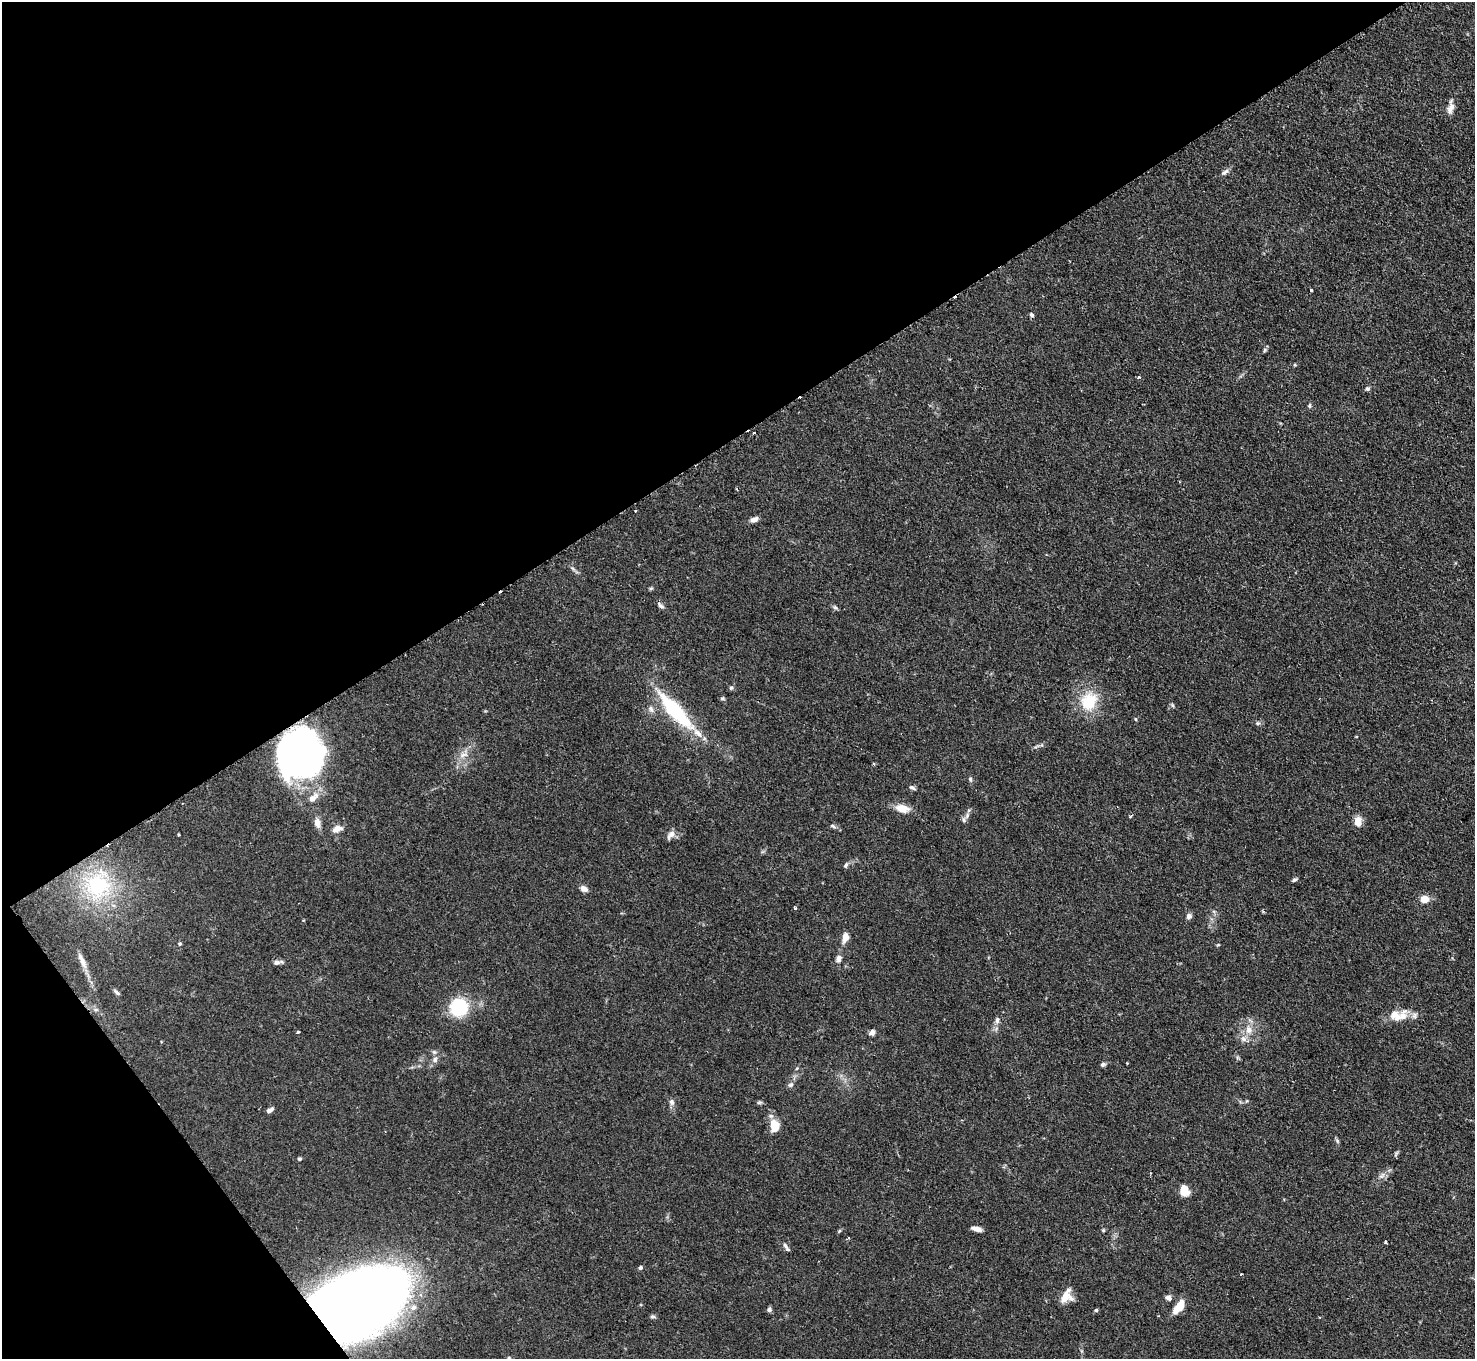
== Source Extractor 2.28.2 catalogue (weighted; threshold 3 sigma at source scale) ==
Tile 5 of 4 x 4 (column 1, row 2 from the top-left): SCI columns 2-1474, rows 3015-4371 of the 5895 x 5888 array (HDU 1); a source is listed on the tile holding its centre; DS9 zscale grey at full resolution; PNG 1477 x 1361 px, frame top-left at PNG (2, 2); no overlay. Shown black and unused: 36% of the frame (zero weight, under 2 of 3 exposures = <1% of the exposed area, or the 3 px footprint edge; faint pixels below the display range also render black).
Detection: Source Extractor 2.28.2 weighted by HDU 2 'WHT'; one run over the whole footprint, this tile lists its part. Background 0.0825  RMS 0.0059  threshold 0.0266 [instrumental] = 3 sigma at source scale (4.5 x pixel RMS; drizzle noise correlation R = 1.50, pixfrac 1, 0.05/0.05 arcsec/px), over >= 5 px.
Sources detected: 90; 3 inside a brighter object's white glare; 5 cosmic-ray / hot-pixel residue — not listed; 5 inside a brighter listed object's ellipse — not listed separately; the other 77 listed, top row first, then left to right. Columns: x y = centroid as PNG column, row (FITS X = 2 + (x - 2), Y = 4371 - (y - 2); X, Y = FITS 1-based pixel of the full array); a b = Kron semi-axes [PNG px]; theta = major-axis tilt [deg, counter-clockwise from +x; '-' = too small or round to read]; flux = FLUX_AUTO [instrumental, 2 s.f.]
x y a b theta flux
1450 107 19 7 79 4
1225 172 11 6 37 2
1311 290 3 3 - 1.3
1031 315 5 5 - 1.3
1265 350 6 4 49 0.93
1139 377 4 4 - 0.83
1367 389 6 5 - 1.2
1309 406 7 4 85 0.93
754 433 3 2 - 0.95
754 519 9 6 21 2.9
651 588 6 4 19 0.73
661 605 10 5 -37 1.6
835 607 7 4 -2 1
731 688 5 5 - 1
722 698 6 4 0 0.88
1089 701 25 21 50 20
651 709 10 6 -74 2
674 710 53 17 -46 44
1135 719 5 4 - 0.67
1258 723 6 5 - 1
464 755 13 5 14 2.6
297 756 38 33 -7 230
970 779 6 5 - 0.96
912 788 9 4 -27 1.3
313 798 18 9 44 6
902 808 19 10 -11 6.6
1130 817 4 3 - 0.78
964 820 8 5 -73 1.6
317 822 13 8 -80 3.5
1358 822 11 8 -87 5.6
833 826 9 4 -32 1.3
337 829 13 8 16 3.8
671 834 13 7 49 3.3
846 865 8 5 47 1.3
1294 880 6 4 21 1
97 885 31 28 -21 48
584 889 8 6 -24 3
1424 899 8 6 6 8.1
795 908 5 3 - 0.57
1189 916 6 6 - 2.2
845 937 12 7 77 4.5
180 943 5 4 - 0.74
839 959 11 7 74 2.6
277 962 10 6 13 1.9
83 963 17 7 -60 4.4
117 992 10 4 -39 1.3
459 1007 16 16 - 31
1395 1015 17 12 -39 6.8
997 1020 9 5 76 1.9
1249 1030 12 9 -85 5.3
298 1032 3 3 - 1.2
872 1032 8 6 44 2
435 1060 8 7 - 2.3
1103 1064 7 5 26 1.3
790 1085 8 6 29 1.5
672 1102 8 7 - 2
759 1102 8 4 9 0.93
270 1110 9 4 34 2
774 1126 14 10 -80 9.5
1396 1153 10 2 55 0.79
299 1159 5 4 - 0.88
1382 1176 11 5 52 2.4
1184 1191 8 7 - 12
977 1229 10 5 -15 3.6
1103 1230 4 4 - 0.63
839 1231 6 3 70 0.68
1385 1242 3 3 - 2.1
786 1247 14 4 -55 1.5
640 1268 5 4 - 1.4
1065 1297 21 9 62 7.1
1168 1298 8 6 -23 2
356 1305 70 46 25 800
1179 1306 14 8 60 8.2
769 1310 6 5 - 1.6
1096 1310 5 5 - 0.77
653 1317 8 4 -1 1.1
509 1358 5 4 - 0.74
Overlapping masked pixels (flux is a lower limit): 1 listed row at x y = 356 1305
Isophote crosses this tile's border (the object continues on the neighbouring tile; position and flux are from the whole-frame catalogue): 1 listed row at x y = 509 1358